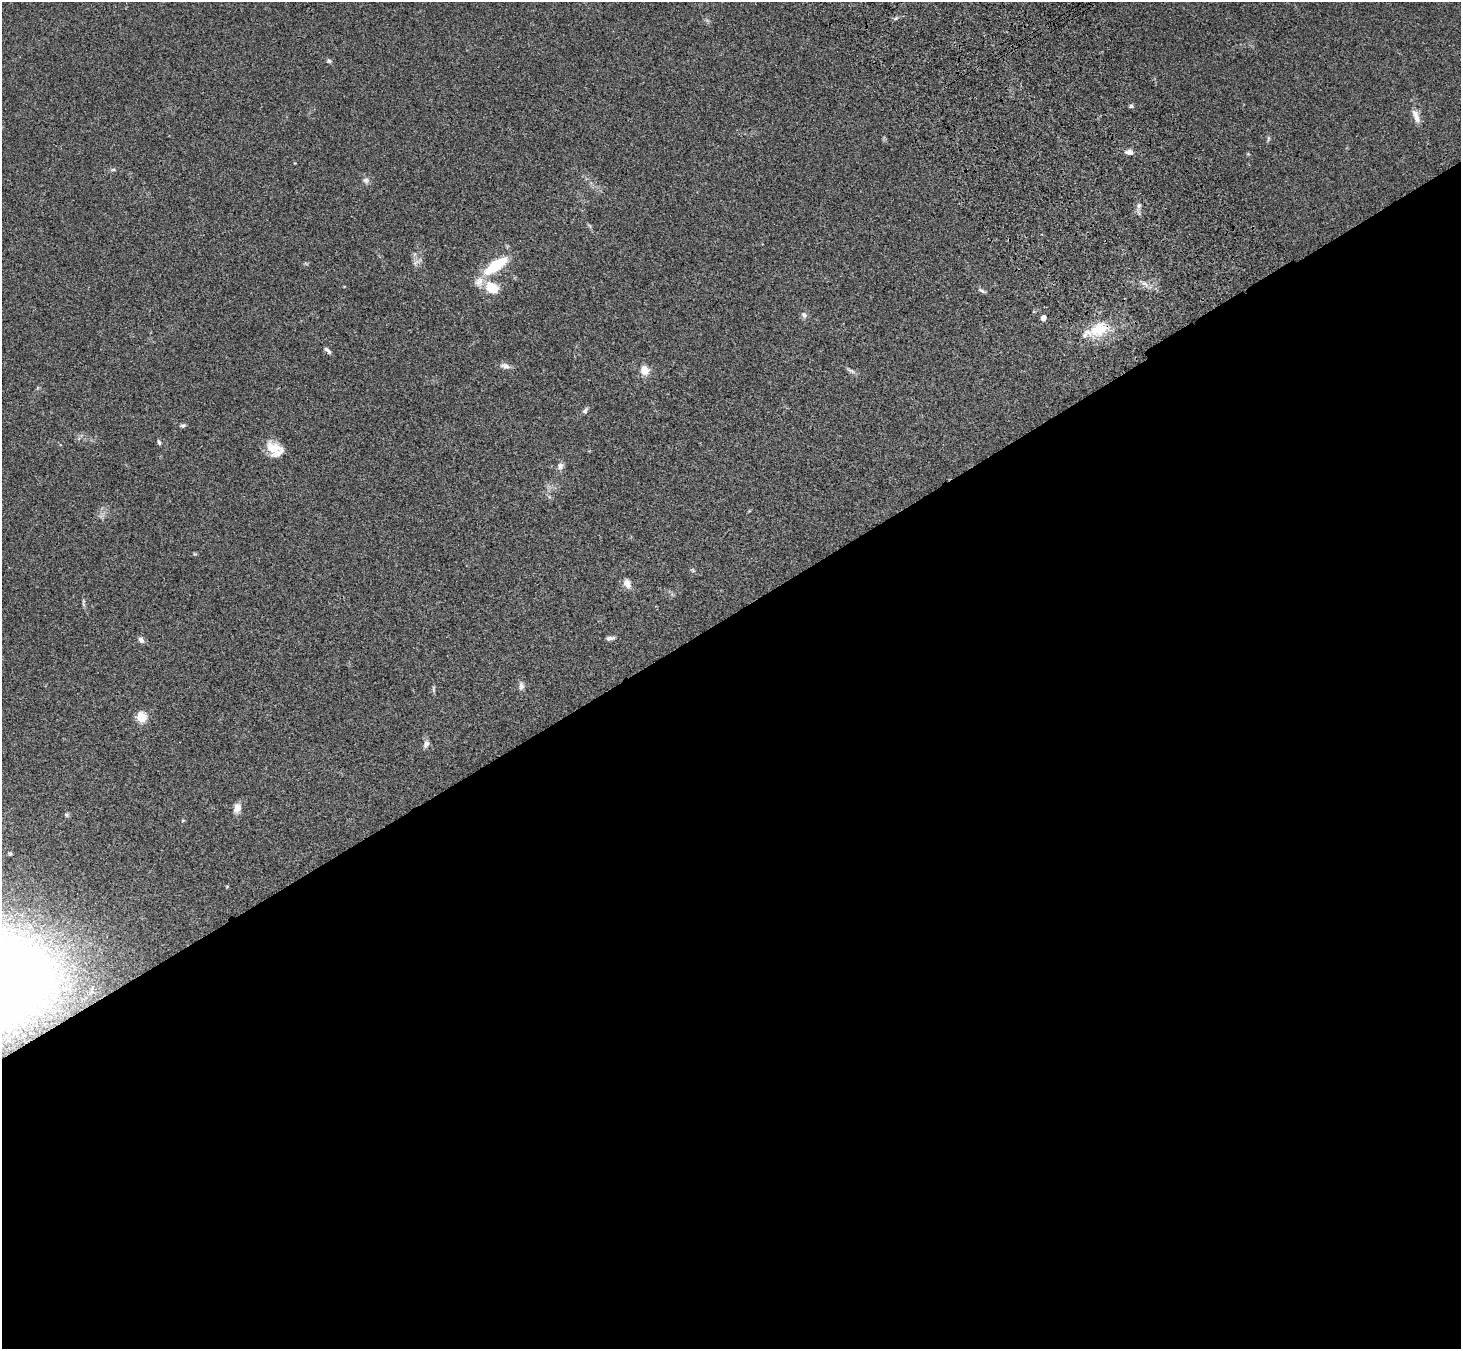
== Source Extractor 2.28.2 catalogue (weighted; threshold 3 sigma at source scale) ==
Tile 15 of 4 x 4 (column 3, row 4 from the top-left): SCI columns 3024-4482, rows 372-1718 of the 6043 x 5998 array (HDU 1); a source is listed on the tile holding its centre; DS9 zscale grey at full resolution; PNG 1463 x 1351 px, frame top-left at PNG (2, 2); no overlay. Shown black and unused: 55% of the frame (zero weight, under 3 of 4 exposures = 6% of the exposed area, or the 3 px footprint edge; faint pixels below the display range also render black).
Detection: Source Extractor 2.28.2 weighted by HDU 2 'WHT'; one run over the whole footprint, this tile lists its part. Background 0.0413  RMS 0.005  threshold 0.0225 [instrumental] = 3 sigma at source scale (4.5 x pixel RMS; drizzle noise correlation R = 1.50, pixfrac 1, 0.05/0.05 arcsec/px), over >= 5 px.
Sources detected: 43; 3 inside a brighter listed object's ellipse — not listed separately; the other 40 listed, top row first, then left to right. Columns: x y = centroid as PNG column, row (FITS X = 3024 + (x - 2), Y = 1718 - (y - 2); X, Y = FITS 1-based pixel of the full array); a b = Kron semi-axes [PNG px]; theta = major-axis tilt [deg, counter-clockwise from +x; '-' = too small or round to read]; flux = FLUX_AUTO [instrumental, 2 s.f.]
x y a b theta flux
329 61 7 5 -24 0.91
1131 106 5 5 - 0.92
1416 116 19 7 -69 4
1268 139 8 4 88 0.75
1130 152 8 5 -5 2.9
113 169 6 4 1 0.71
366 180 10 7 -11 1.7
1139 206 7 6 - 1.4
415 254 6 4 89 0.93
416 262 12 4 23 1.2
495 266 23 9 35 22
1145 284 11 5 -26 2
492 288 18 13 -33 9.8
981 290 10 5 -25 1.2
804 315 8 6 -53 1.5
1043 318 4 4 - 3.5
1099 329 27 17 23 15
327 350 10 4 -41 1.4
505 366 13 7 -16 2.2
644 370 10 9 - 5
851 371 13 4 -26 1.4
585 410 9 5 55 1.1
183 425 7 5 17 0.9
159 442 6 4 -74 0.81
275 448 20 14 40 6.2
560 466 9 8 - 1.9
195 554 6 4 -17 0.48
693 570 7 5 -59 0.71
627 584 13 8 -63 3.4
83 602 13 3 -86 0.93
610 638 11 5 7 1.5
141 640 8 6 -58 1.8
521 686 11 7 -90 1.8
433 689 11 4 90 0.88
141 717 5 5 - 30
426 744 10 7 64 1.9
237 808 12 9 76 3.4
67 815 6 5 - 0.74
183 820 5 3 - 0.47
10 854 4 3 - 0.83
Overlapping masked pixels (flux is a lower limit): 1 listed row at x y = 1099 329